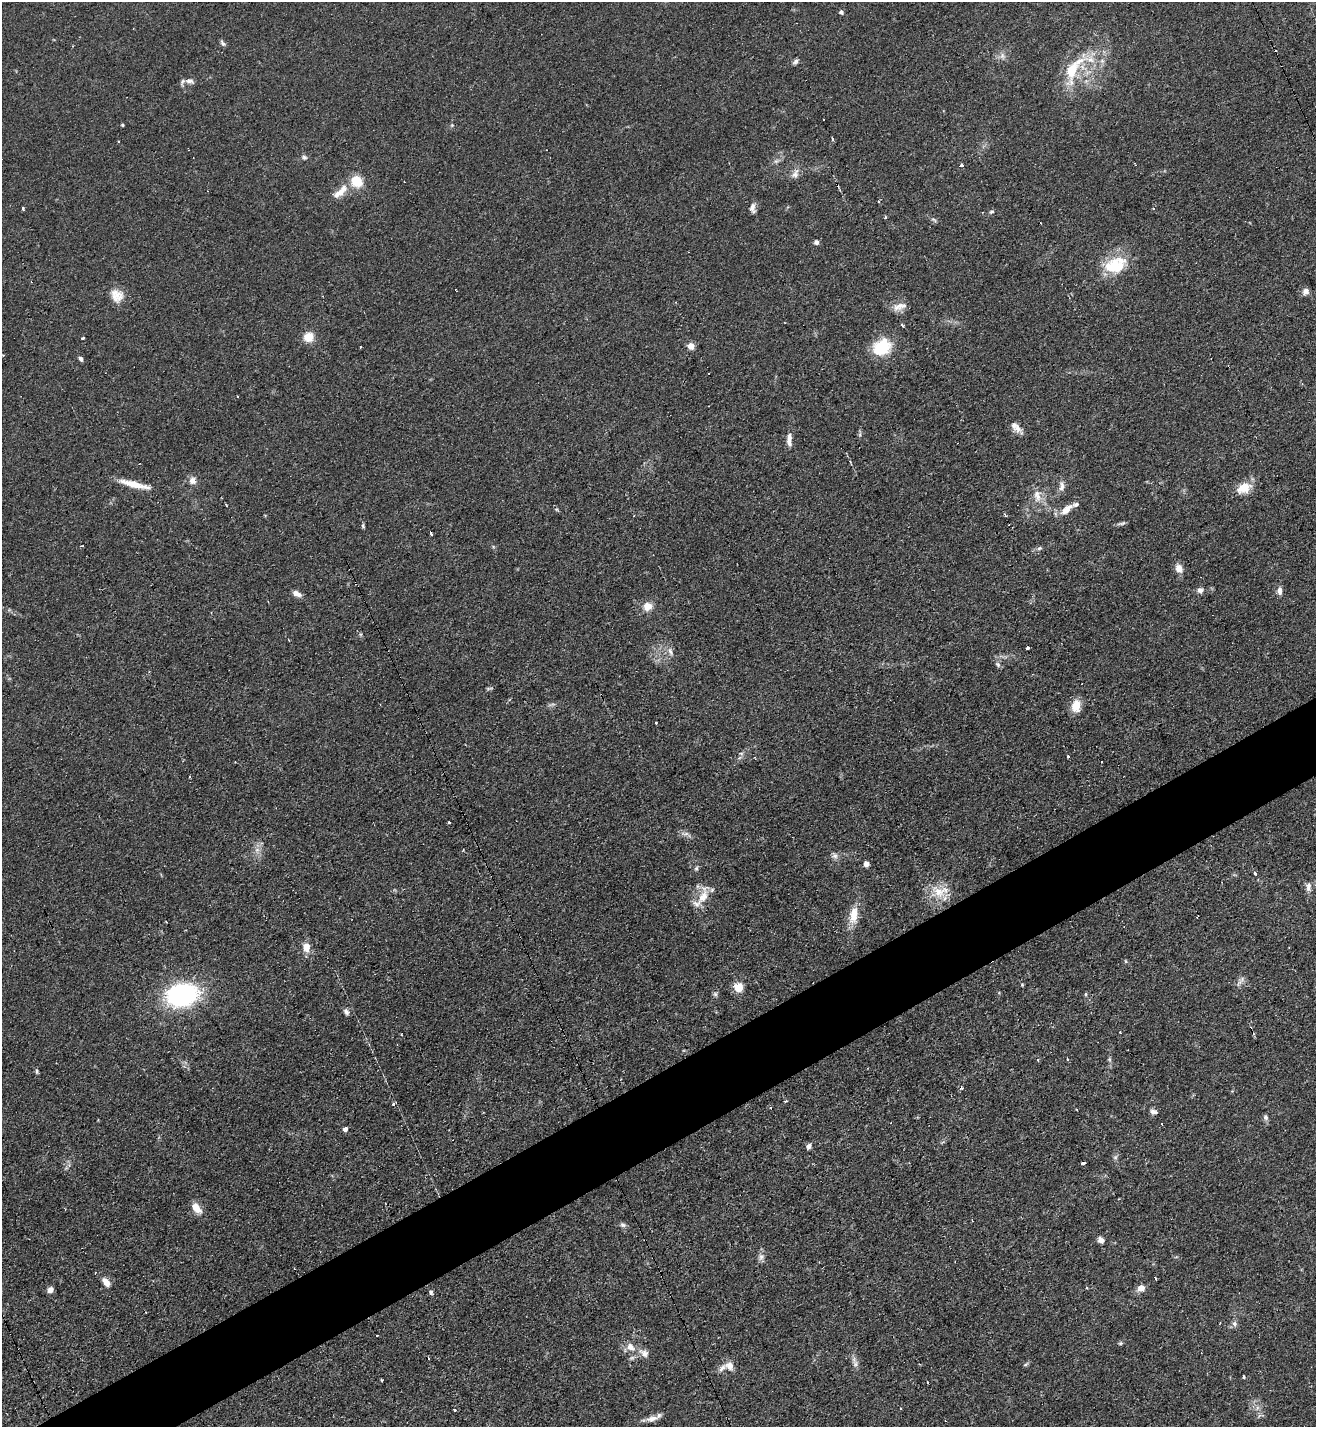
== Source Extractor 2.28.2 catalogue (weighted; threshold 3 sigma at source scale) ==
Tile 7 of 4 x 4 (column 3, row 2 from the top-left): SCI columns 2785-4098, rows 2858-4282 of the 5708 x 5718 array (HDU 1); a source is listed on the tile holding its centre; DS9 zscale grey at full resolution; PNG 1318 x 1429 px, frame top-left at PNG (2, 2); no overlay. Shown black and unused: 5% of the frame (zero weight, under 3 of 4 exposures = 1% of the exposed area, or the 3 px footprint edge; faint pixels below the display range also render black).
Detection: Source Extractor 2.28.2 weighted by HDU 2 'WHT'; one run over the whole footprint, this tile lists its part. Background 0.063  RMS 0.0057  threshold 0.0258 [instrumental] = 3 sigma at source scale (4.5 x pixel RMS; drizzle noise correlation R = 1.50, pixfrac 1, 0.05/0.05 arcsec/px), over >= 5 px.
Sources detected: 129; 8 cosmic-ray / hot-pixel residue — not listed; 5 inside a brighter listed object's ellipse — not listed separately; the other 116 listed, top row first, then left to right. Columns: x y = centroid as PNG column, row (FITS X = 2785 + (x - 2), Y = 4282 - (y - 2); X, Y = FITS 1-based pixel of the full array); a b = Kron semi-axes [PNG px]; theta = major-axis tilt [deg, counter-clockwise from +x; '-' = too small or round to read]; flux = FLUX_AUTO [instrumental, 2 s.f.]
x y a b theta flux
841 12 5 5 - 1.6
223 43 8 5 -50 1.5
1002 56 9 7 -85 2.6
1091 59 13 10 -63 6.6
1102 61 7 6 - 1.6
794 62 7 4 2 1.4
1073 69 32 13 62 24
190 81 13 7 -10 3
122 125 4 3 - 0.69
452 125 5 4 - 0.68
833 139 3 3 - 1.5
304 157 8 6 -25 1.3
776 161 8 6 21 1.5
962 165 3 3 - 10
795 174 16 9 66 3.6
356 181 9 8 - 18
340 192 24 9 41 7.8
23 208 3 3 - 1.3
753 208 13 6 -82 2.7
992 211 7 5 39 1.1
886 217 3 3 - 1.3
934 220 9 4 -30 1.1
816 242 6 5 - 1.7
1115 265 28 21 33 23
1306 291 7 7 - 3.2
117 295 18 15 -55 7.7
900 306 19 10 13 5.1
902 325 4 3 - 1.2
308 337 11 11 - 7.7
83 338 3 3 - 1.2
691 346 5 4 - 10
360 347 3 2 - 0.76
882 347 21 16 31 23
3 355 3 2 - 0.8
81 359 6 4 -61 1.5
237 397 3 2 - 0.66
1017 428 12 10 -65 3.8
789 440 17 6 -89 4
192 480 9 8 - 3.5
134 484 34 6 -14 11
1062 486 14 8 87 3.2
1244 488 18 11 24 10
1037 496 19 10 -81 6.8
226 505 4 2 - 0.54
1066 509 21 9 41 6.4
634 515 3 2 - 0.5
1121 524 13 4 6 1.4
431 533 4 3 - 1.7
1040 548 5 5 - 1.1
1179 568 11 8 -64 4.6
1200 590 7 7 - 2.6
1279 591 9 6 -90 2.9
297 594 12 6 -23 3
648 606 10 9 - 6.1
1027 648 4 3 - 1.5
670 652 13 6 -69 2.7
998 664 9 5 -46 1.5
489 688 12 3 8 0.88
1076 706 13 9 59 9.3
655 723 3 3 - 2.7
1068 756 3 2 - 1.9
190 776 3 2 - 0.76
449 822 3 3 - 1.2
685 834 11 4 -2 1.9
257 850 8 6 44 2.6
834 856 9 7 -59 2.2
866 864 5 5 - 2.7
696 868 7 5 89 1.1
1255 873 4 3 - 13
1309 886 12 7 -85 2.9
939 892 21 14 -30 12
703 897 30 12 73 11
853 915 23 10 83 10
306 947 10 8 -87 6.4
1125 961 6 3 -71 0.6
1242 979 12 6 63 2.4
738 987 11 10 - 7.4
715 994 6 6 - 1.2
1086 994 5 3 - 0.68
182 995 25 18 10 100
346 1012 9 6 -50 1.8
1120 1032 3 3 - 0.89
1109 1059 8 4 -59 1
1038 1060 4 3 - 0.82
37 1071 6 4 -88 0.92
961 1088 6 4 26 0.93
785 1101 4 3 - 0.96
393 1104 4 3 - 1.6
771 1108 3 2 - 1.1
1153 1112 8 6 -39 2.2
1266 1117 7 6 - 1.7
1162 1124 3 2 - 0.83
345 1129 4 4 - 2.3
809 1146 7 5 70 2.1
1115 1157 7 4 88 1.3
1084 1163 5 3 - 2.8
196 1208 15 8 -50 6.1
623 1225 9 5 -23 1.6
1101 1240 9 7 -34 2.4
761 1257 10 8 64 2.5
1155 1279 3 3 - 1.3
106 1282 12 7 -54 4.4
1141 1288 10 9 - 3.7
50 1290 7 5 39 2.8
431 1292 6 5 - 1.2
1234 1324 8 6 -58 1.9
631 1347 14 10 -42 5.5
644 1353 17 9 -33 4.1
429 1358 3 2 - 0.61
855 1364 9 8 - 2.3
1026 1364 8 3 30 0.87
729 1366 13 10 -48 4.4
1243 1377 3 3 - 7.4
381 1380 3 2 - 0.89
454 1410 3 3 - 1.2
652 1418 17 7 12 4.3
Unlisted compact peaks at least as high as the median listed source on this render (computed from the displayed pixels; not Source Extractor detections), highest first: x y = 363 526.